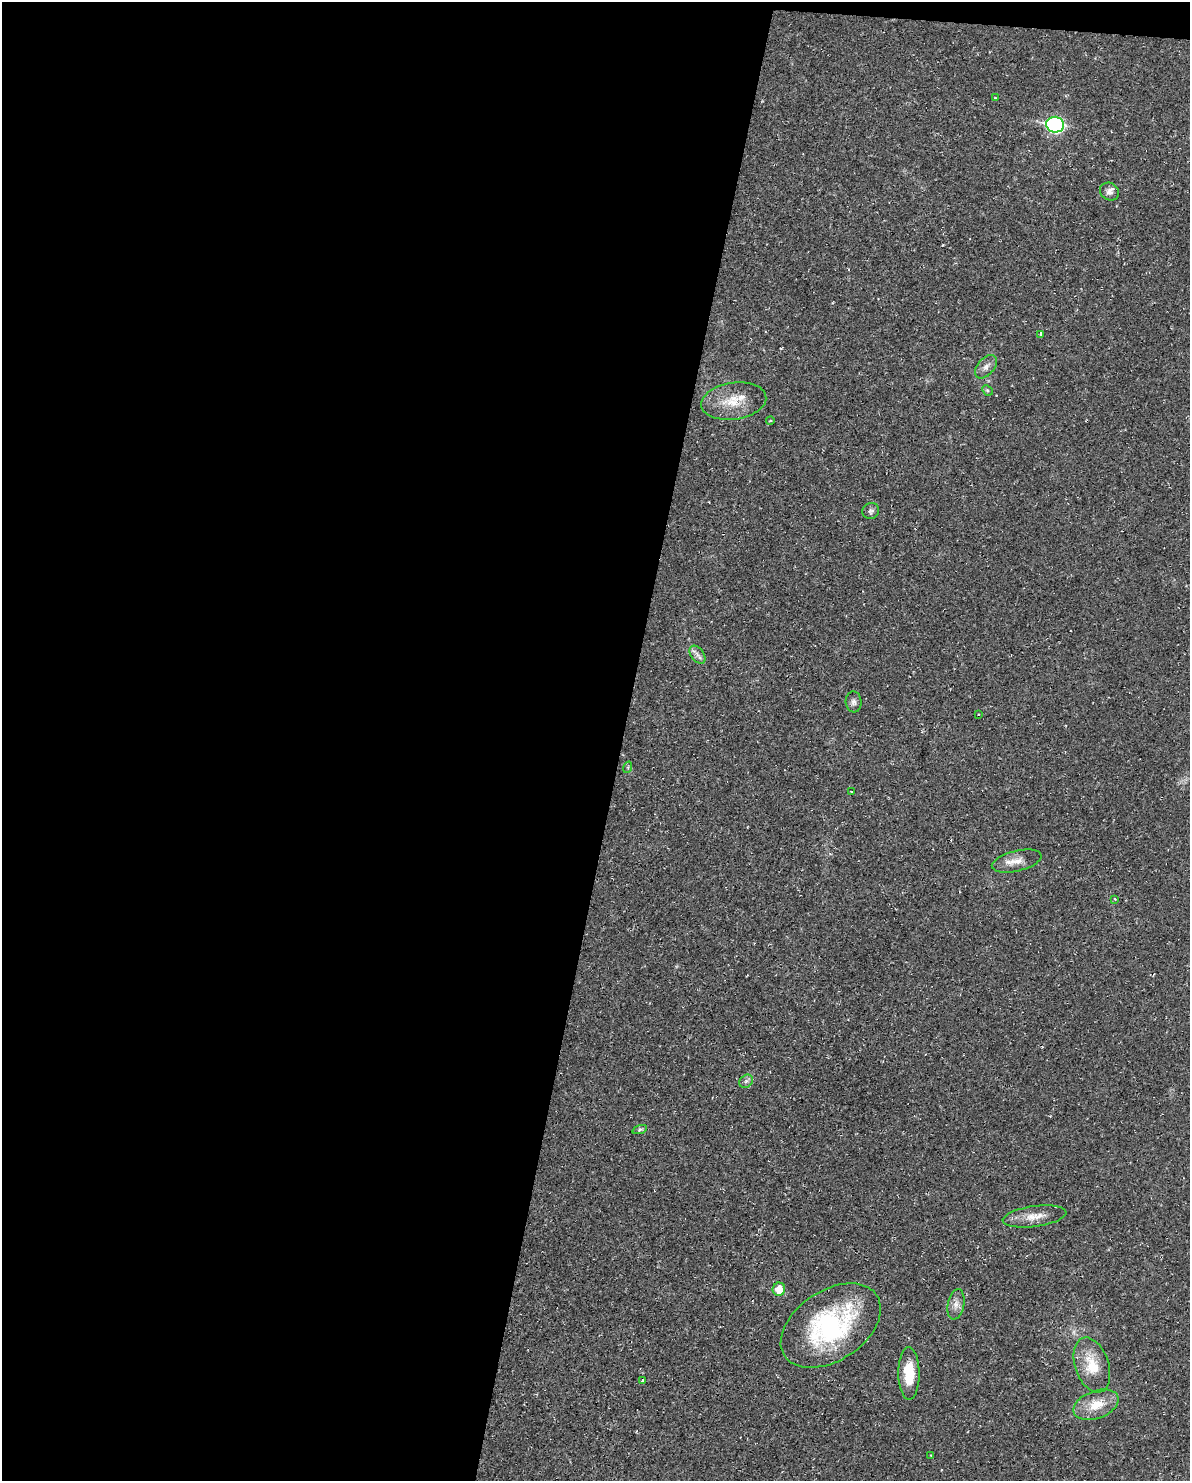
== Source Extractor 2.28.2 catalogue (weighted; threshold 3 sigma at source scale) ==
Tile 1 of 4 x 3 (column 1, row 1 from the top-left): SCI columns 1-1188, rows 3069-4547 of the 4751 x 4773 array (HDU 1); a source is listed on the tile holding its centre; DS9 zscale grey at full resolution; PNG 1192 x 1483 px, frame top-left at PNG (2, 2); each listed source drawn as its Kron ellipse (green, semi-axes under 4 px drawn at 4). Shown black and unused: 53% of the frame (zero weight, under 2 of 3 exposures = <1% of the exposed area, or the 3 px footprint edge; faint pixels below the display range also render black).
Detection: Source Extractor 2.28.2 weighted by HDU 2 'WHT'; one run over the whole footprint, this tile lists its part. Background 0.02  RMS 0.0061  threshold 0.0274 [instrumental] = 3 sigma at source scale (4.5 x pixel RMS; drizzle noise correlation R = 1.50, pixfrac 1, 0.05/0.05 arcsec/px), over >= 5 px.
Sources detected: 30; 1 cosmic-ray / hot-pixel residue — neither listed nor drawn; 2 inside a brighter listed object's ellipse — not listed separately; the other 27 listed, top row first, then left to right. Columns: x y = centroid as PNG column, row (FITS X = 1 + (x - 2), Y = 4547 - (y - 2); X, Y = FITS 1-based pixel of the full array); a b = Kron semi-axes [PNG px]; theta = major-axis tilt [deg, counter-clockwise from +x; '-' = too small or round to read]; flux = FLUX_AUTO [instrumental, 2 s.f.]
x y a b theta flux
995 98 3 3 - 0.52
1055 125 9 8 - 120
1109 192 10 8 -29 3
1041 334 3 3 - 0.67
986 367 14 8 49 3.6
987 390 6 4 -44 0.94
734 401 33 18 8 16
770 421 4 3 - 0.51
871 511 8 8 - 1.7
697 655 10 6 -53 2.5
854 702 10 8 -84 2.2
978 714 3 2 - 0.42
628 767 6 3 73 0.75
851 791 2 2 - 0.42
1017 861 25 10 14 7.3
1115 899 3 2 - 0.5
746 1081 7 6 - 1.7
640 1129 7 3 19 1.1
1034 1216 32 10 7 9.1
779 1289 6 6 - 10
956 1304 15 8 79 4.4
831 1326 55 35 33 89
1092 1365 28 17 -71 17
909 1373 26 10 -89 18
643 1380 3 3 - 0.65
1096 1405 23 13 21 13
931 1455 3 3 - 0.52